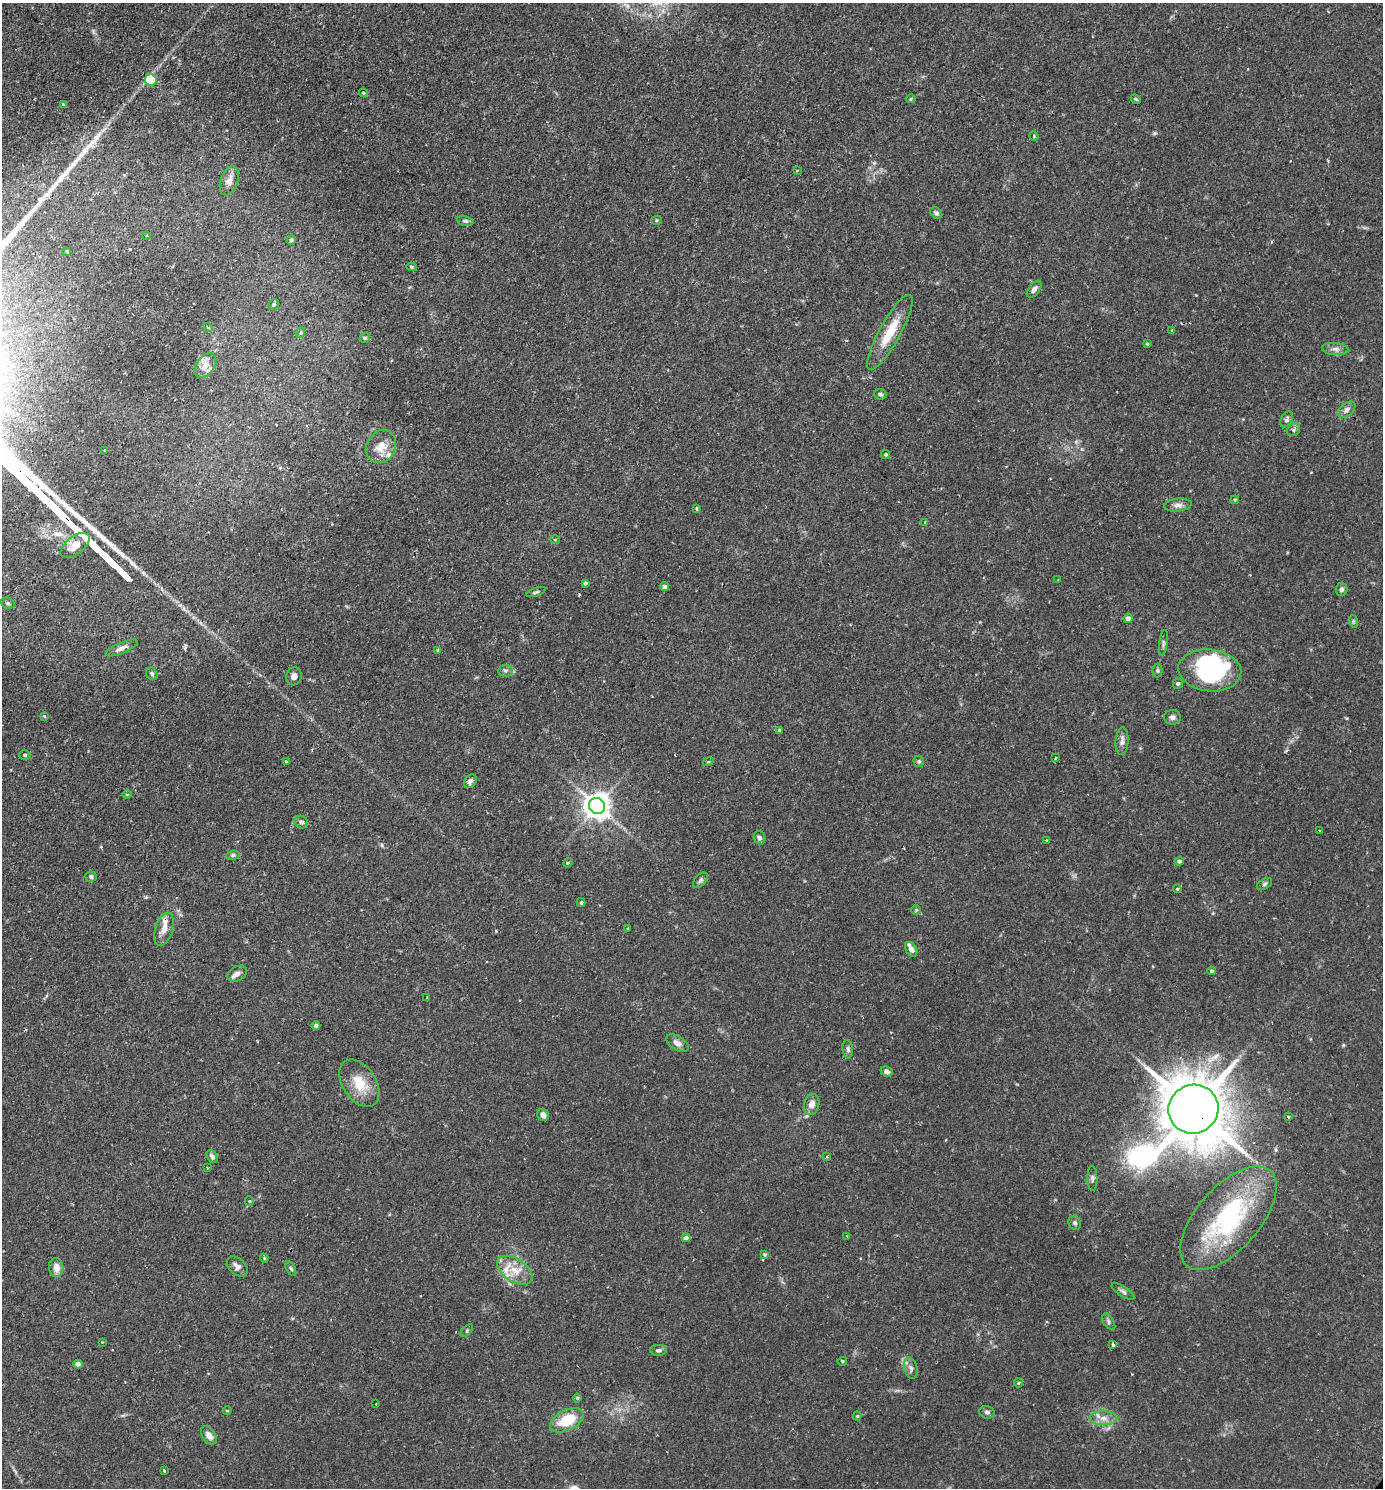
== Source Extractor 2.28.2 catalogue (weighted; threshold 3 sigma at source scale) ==
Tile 11 of 4 x 4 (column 3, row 3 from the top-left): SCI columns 3078-4458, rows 1520-3005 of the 6013 x 6010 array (HDU 1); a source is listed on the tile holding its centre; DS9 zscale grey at full resolution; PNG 1385 x 1490 px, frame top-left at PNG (2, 3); each listed source drawn as its Kron ellipse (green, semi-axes under 4 px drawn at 4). Shown black and unused: <1% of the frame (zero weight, under 2 of 3 exposures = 3% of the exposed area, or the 3 px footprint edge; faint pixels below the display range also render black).
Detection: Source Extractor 2.28.2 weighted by HDU 2 'WHT'; one run over the whole footprint, this tile lists its part. Background 0.106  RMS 0.0055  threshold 0.0245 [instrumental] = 3 sigma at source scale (4.5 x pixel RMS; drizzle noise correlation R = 1.50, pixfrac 1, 0.05/0.05 arcsec/px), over >= 5 px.
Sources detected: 137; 1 inside a brighter object's white glare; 1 cosmic-ray / hot-pixel residue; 2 long thin detections or spike segments (spike, bleed or trail) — neither listed nor drawn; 4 inside a brighter listed object's ellipse — not listed separately; the other 129 listed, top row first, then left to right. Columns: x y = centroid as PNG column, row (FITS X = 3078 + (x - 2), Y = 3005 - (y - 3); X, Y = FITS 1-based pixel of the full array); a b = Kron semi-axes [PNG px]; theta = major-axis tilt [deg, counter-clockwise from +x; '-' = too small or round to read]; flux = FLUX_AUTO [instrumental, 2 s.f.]
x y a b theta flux
151 80 6 5 - 22
363 93 4 4 - 0.57
911 99 4 4 - 0.56
1136 99 5 4 - 0.64
63 105 4 3 - 0.45
1034 136 5 4 - 0.58
797 171 4 2 - 0.35
229 181 15 8 70 3.9
936 213 7 5 -39 1.2
656 220 5 4 - 0.77
465 221 8 5 -12 1.2
147 236 3 2 - 0.5
291 240 5 4 - 0.94
67 251 3 3 - 1.8
411 267 5 4 - 0.63
1034 289 10 5 53 2
274 304 5 5 - 0.99
208 327 5 3 - 0.89
1172 330 4 2 - 0.45
890 332 42 10 61 16
301 333 5 4 - 0.62
365 338 5 4 - 0.73
1147 344 3 3 - 0.64
1335 349 13 6 -4 2.4
205 365 14 8 53 4.9
880 394 6 5 - 1
1347 410 10 6 39 2.3
1287 419 8 5 59 1.3
1294 430 7 6 - 1.3
381 446 17 14 62 8.2
105 450 3 2 - 0.62
886 455 4 4 - 0.88
1235 500 4 3 - 0.46
1178 505 14 6 6 2.7
697 508 3 3 - 1.2
924 522 3 2 - 0.52
555 540 5 3 - 0.4
75 546 17 8 38 5.6
1058 579 3 2 - 0.36
585 583 4 3 - 1.1
665 587 4 4 - 1.5
1342 589 7 6 - 1.3
536 592 10 3 19 0.87
8 603 7 5 -21 1
1128 618 5 4 - 2.5
1353 621 6 4 -72 0.77
1163 643 13 3 83 1.2
122 648 17 5 23 2.5
438 650 4 3 - 0.54
1210 670 31 21 -6 66
505 671 7 6 - 1.3
1157 671 7 5 89 0.95
152 674 7 5 -60 1
294 676 9 7 79 2.3
1178 684 5 5 - 1.1
45 716 4 3 - 0.79
1172 717 8 7 - 1.8
779 730 4 3 - 0.59
1122 741 14 6 86 2.7
25 755 5 4 - 0.81
1056 758 3 3 - 0.61
286 761 3 3 - 0.66
919 761 6 5 - 0.88
708 762 5 3 - 0.47
470 781 7 5 55 1.9
127 794 5 3 - 0.53
597 806 8 8 - 610
301 822 7 6 - 1.6
1320 831 2 2 - 0.42
759 838 7 5 -71 1.4
1046 840 3 2 - 0.62
233 855 7 4 10 1
1179 861 4 4 - 1.3
568 863 5 4 - 0.59
91 877 6 5 - 1.1
700 880 9 5 46 1.3
1265 884 8 5 28 1.1
1177 889 4 3 - 0.59
581 903 4 4 - 0.77
916 910 5 5 - 0.67
164 929 17 8 73 4.9
628 929 3 3 - 0.65
911 949 8 5 -58 2.6
1211 971 4 4 - 0.92
237 974 10 7 27 2.4
427 997 2 2 - 0.39
316 1025 4 4 - 1.5
677 1043 12 7 -32 3.1
848 1049 9 5 -83 1.3
887 1072 6 5 - 2
359 1083 26 16 -56 13
812 1104 11 7 74 4
1193 1109 25 24 - 5200
543 1115 6 5 - 2.7
1288 1117 3 2 - 0.9
212 1156 7 5 -57 1.6
827 1157 4 3 - 0.59
207 1168 2 2 - 0.43
1092 1178 12 5 -89 1.4
249 1201 5 4 - 0.73
1228 1218 63 31 48 75
1075 1223 7 6 - 1.2
847 1236 3 3 - 0.79
686 1238 4 4 - 2.6
764 1255 4 4 - 0.73
264 1258 4 3 - 0.52
237 1266 12 8 -42 2.8
56 1267 9 7 -84 4.7
291 1269 8 4 -62 0.98
515 1270 20 11 -33 8.8
1123 1292 13 5 -33 1.6
1109 1322 9 5 -56 1.3
467 1331 8 3 45 0.67
102 1342 3 3 - 0.32
1113 1344 4 3 - 2.2
659 1350 8 5 2 1.5
842 1361 5 4 - 0.67
78 1364 4 4 - 4.2
911 1368 11 6 -73 2
1018 1383 4 4 - 0.58
577 1398 4 4 - 0.71
376 1404 3 3 - 0.51
227 1411 4 3 - 0.45
987 1412 8 6 -16 1.4
857 1416 4 4 - 0.63
1103 1418 14 7 -1 4
567 1420 18 10 27 17
209 1435 10 6 -54 3.4
164 1470 3 2 - 0.97
Overlapping masked pixels (flux is a lower limit): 1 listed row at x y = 1193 1109